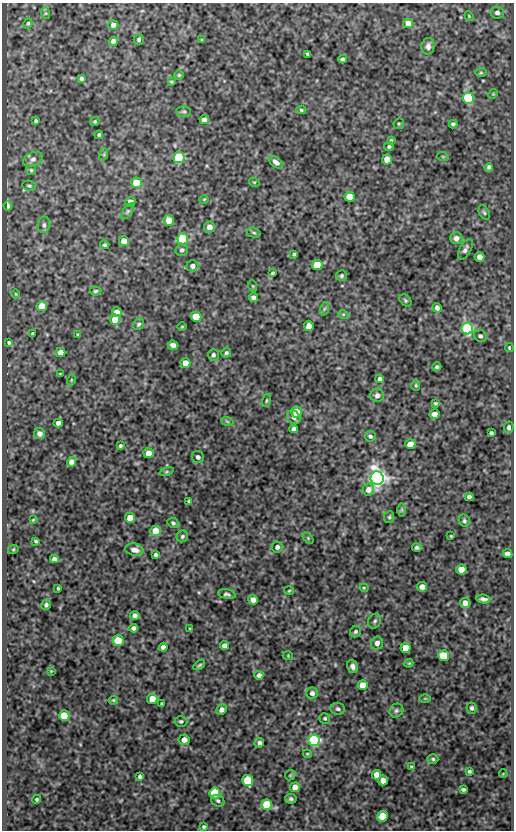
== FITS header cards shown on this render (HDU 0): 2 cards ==
NAXIS1  =                  512
NAXIS2  =                  828

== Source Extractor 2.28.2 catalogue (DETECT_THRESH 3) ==
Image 512 x 828 px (HDU 0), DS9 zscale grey, 1 PNG px = 1 image px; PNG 516 x 832 px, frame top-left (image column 1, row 828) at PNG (2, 3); each listed source drawn as its Kron ellipse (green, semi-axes under 4 px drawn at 4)
Background 111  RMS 0.57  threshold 1.72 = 3 sigma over >= 5 px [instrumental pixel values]
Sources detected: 195; all 195 listed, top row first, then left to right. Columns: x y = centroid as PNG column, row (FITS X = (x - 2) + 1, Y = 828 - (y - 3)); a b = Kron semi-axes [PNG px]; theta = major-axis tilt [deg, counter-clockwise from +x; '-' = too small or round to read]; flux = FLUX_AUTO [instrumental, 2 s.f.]
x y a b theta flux
497 12 7 6 - 130
45 13 6 4 -72 56
469 16 5 3 - 37
28 23 5 4 - 60
408 23 5 4 - 410
113 25 5 5 - 160
139 39 5 5 - 74
202 40 4 3 - 43
113 41 5 4 - 180
428 46 8 6 78 160
308 54 4 4 - 96
343 59 4 4 - 86
481 73 6 4 0 48
179 75 5 5 - 52
81 78 4 4 - 76
171 82 4 3 - 41
493 94 5 4 - 39
469 98 5 5 - 4600
301 110 5 4 - 55
184 111 7 5 0 79
204 120 5 4 - 190
36 121 4 3 - 51
95 121 5 4 - 54
399 124 5 5 - 52
453 124 4 3 - 73
99 135 4 4 - 81
391 140 4 3 - 48
389 147 5 4 - 76
104 154 6 4 72 54
443 157 6 3 -19 32
179 158 5 5 - 3800
33 159 10 7 25 140
387 159 5 5 - 560
276 162 8 5 -37 180
489 167 4 4 - 90
31 170 5 5 - 51
254 182 5 3 - 37
136 183 5 5 - 1000
29 186 7 5 -8 66
349 197 5 5 - 900
204 199 4 3 - 30
130 202 5 5 - 220
8 206 5 4 - 110
128 211 9 5 54 72
484 213 8 5 -62 71
169 220 5 5 - 450
44 225 8 6 86 110
209 227 5 5 - 260
254 233 7 5 -16 67
456 238 6 6 - 170
183 239 5 5 - 3600
124 241 5 5 - 340
105 245 4 4 - 68
465 249 11 5 60 140
182 250 6 5 - 96
294 254 3 3 - 57
479 257 5 5 - 230
317 265 5 5 - 1300
192 266 6 5 - 160
272 273 3 3 - 53
341 276 5 5 - 71
253 286 6 3 -71 38
95 291 6 4 5 72
16 294 5 3 - 33
253 298 4 4 - 140
405 300 7 5 -46 63
42 306 5 5 - 650
437 308 5 4 - 180
324 309 7 4 71 63
117 312 5 5 - 290
343 314 5 3 - 36
196 317 5 5 - 1700
115 320 5 5 - 1100
139 324 6 5 - 76
309 326 5 5 - 270
182 327 4 3 - 32
467 329 6 6 - 6700
33 334 3 3 - 70
78 334 3 2 - 41
480 336 6 5 - 100
9 343 3 3 - 61
173 345 5 4 - 200
509 348 4 3 - 52
61 352 4 4 - 310
226 353 5 5 - 81
213 355 6 5 - 95
185 363 5 5 - 430
437 367 4 4 - 90
60 374 3 2 - 26
380 379 4 4 - 100
71 380 5 3 - 39
416 385 5 4 - 51
377 395 7 6 - 120
266 401 6 3 71 46
435 403 3 3 - 50
296 412 5 5 - 640
435 414 5 4 - 290
294 417 7 6 - 130
227 421 6 4 -19 49
58 423 4 4 - 200
509 427 6 4 80 110
294 429 4 4 - 130
491 433 4 3 - 77
40 434 6 5 - 170
370 436 5 5 - 88
410 444 5 5 - 690
120 445 3 3 - 64
149 453 5 5 - 380
198 457 6 6 - 110
71 462 5 4 - 290
166 472 7 3 19 53
377 478 7 6 - 23000
368 490 6 5 - 250
469 497 4 4 - 130
189 501 4 3 - 52
402 510 7 4 89 59
389 517 6 5 - 59
130 518 5 5 - 510
33 520 3 2 - 31
464 521 6 5 - 78
173 523 6 5 - 86
155 531 5 5 - 780
182 536 6 5 - 84
451 536 3 2 - 31
308 538 6 4 -46 48
36 541 3 3 - 55
277 547 5 5 - 120
417 548 5 4 - 84
13 549 5 4 - 41
134 550 9 6 -14 300
507 554 5 4 - 220
155 555 4 3 - 83
54 559 4 4 - 150
461 570 5 5 - 560
422 587 5 4 - 230
58 588 3 3 - 39
364 588 4 4 - 39
289 591 5 3 - 37
227 594 9 5 -10 82
483 599 7 4 -11 120
253 600 5 4 - 290
465 603 5 5 - 300
46 605 5 5 - 96
135 615 5 4 - 160
375 621 8 6 63 92
133 628 5 4 - 140
190 629 3 2 - 38
355 632 6 5 - 78
118 641 5 5 - 2300
377 643 6 6 - 180
224 645 4 4 - 200
163 647 4 4 - 190
406 648 5 5 - 720
288 656 5 3 - 32
443 656 5 5 - 1500
409 663 4 3 - 37
199 665 6 3 32 61
352 666 7 5 -74 140
51 671 3 3 - 31
259 675 4 4 - 180
363 685 5 5 - 930
312 693 6 5 - 170
425 698 6 4 0 39
152 699 5 5 - 460
113 700 5 4 - 46
161 704 3 3 - 42
472 708 5 5 - 95
221 709 5 5 - 180
338 709 7 6 - 93
396 711 7 6 - 88
64 716 5 5 - 1500
325 718 5 5 - 53
181 721 6 5 - 85
184 740 5 5 - 260
314 740 6 5 - 8100
259 743 5 4 - 120
307 754 4 4 - 40
433 759 5 4 - 65
411 767 4 3 - 40
469 771 4 4 - 60
503 774 4 2 - 26
290 775 6 4 44 51
376 775 5 4 - 420
140 776 4 4 - 83
248 780 5 5 - 2200
383 780 5 5 - 290
295 787 5 4 - 350
463 789 4 3 - 74
215 793 5 5 - 2100
37 799 5 4 - 60
291 799 5 5 - 86
218 801 7 5 -27 87
267 805 5 5 - 2800
382 816 5 5 - 1200
204 827 4 4 - 52